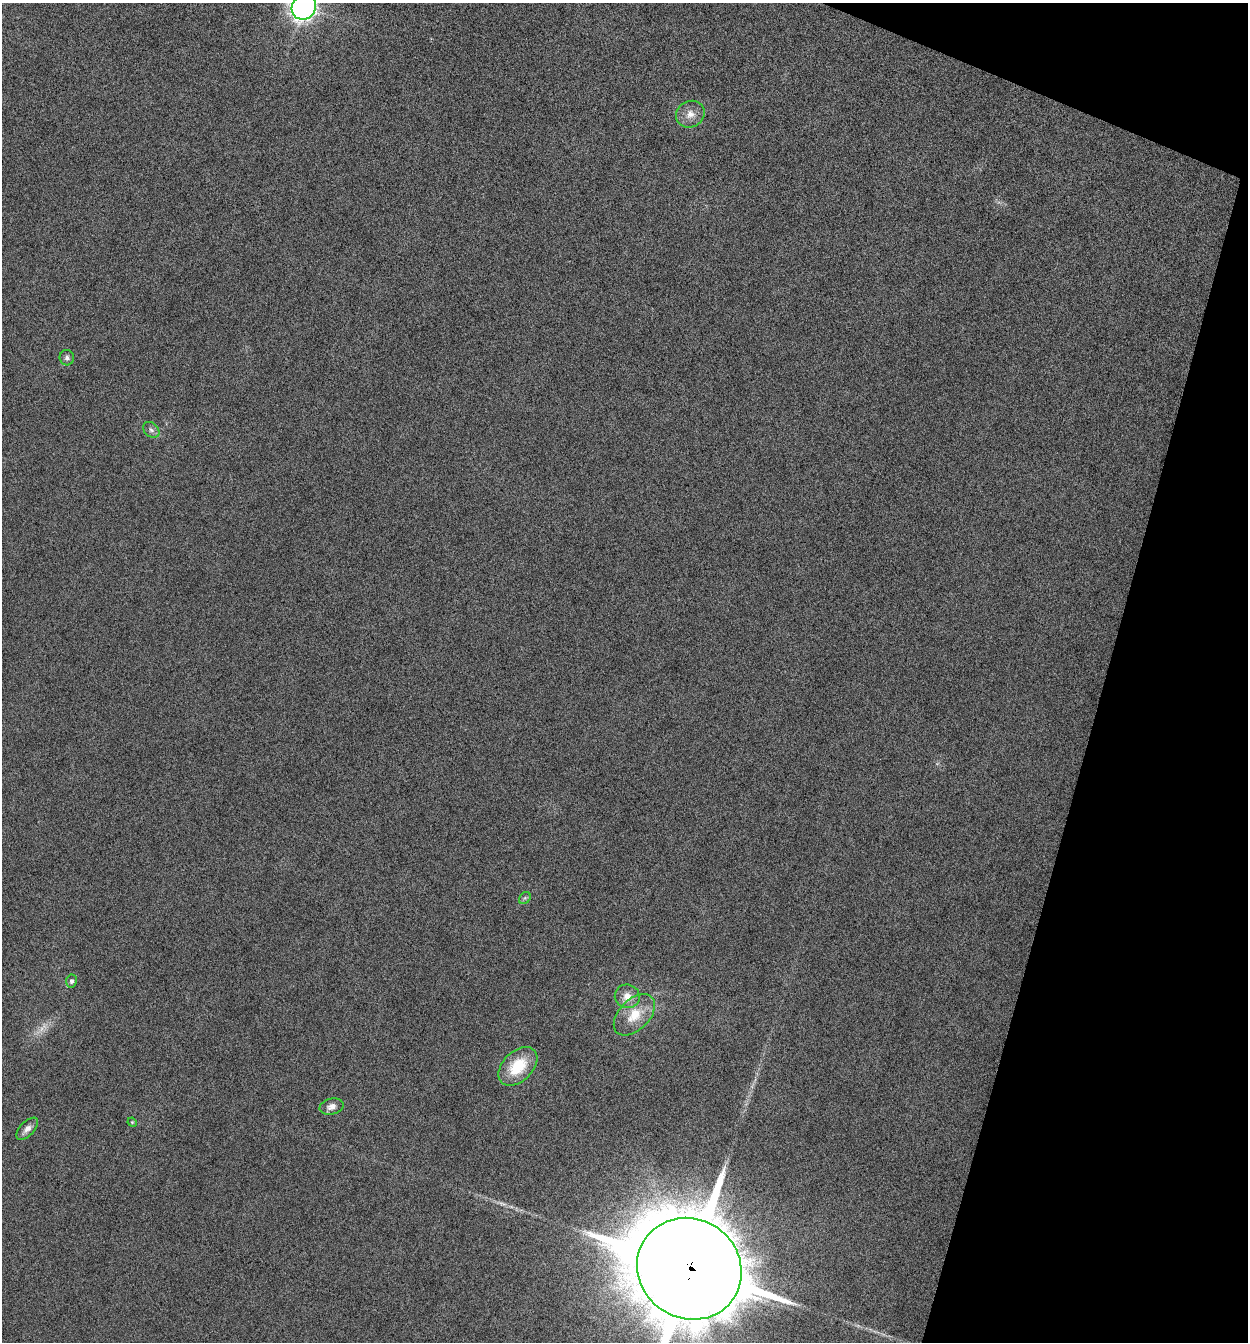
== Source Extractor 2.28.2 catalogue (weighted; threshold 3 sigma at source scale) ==
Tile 8 of 4 x 4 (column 4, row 2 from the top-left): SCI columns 3875-5120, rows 2689-4028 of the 5386 x 5373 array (HDU 1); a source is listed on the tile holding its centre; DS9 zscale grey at full resolution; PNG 1250 x 1344 px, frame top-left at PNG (2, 3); each listed source drawn as its Kron ellipse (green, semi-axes under 4 px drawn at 4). Shown black and unused: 14% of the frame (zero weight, under 12 of 24 exposures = <1% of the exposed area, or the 3 px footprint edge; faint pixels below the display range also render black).
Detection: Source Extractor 2.28.2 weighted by HDU 2 'WHT'; one run over the whole footprint, this tile lists its part. Background -0.545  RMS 0.04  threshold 0.163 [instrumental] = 3 sigma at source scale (4.09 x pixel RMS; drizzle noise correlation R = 1.36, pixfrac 0.8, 0.05/0.05 arcsec/px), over >= 5 px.
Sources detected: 15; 2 too faint to see at this stretch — neither listed nor drawn; the other 13 listed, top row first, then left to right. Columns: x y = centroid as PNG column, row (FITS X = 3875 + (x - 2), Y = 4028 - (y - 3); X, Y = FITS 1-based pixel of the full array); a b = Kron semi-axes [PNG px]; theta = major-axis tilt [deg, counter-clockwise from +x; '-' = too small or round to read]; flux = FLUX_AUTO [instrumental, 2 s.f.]
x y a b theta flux
304 7 13 11 42 1700
690 114 15 13 31 37
67 358 7 7 - 13
151 430 9 6 -44 13
525 898 7 5 45 7.2
71 981 6 5 - 9.4
627 996 12 11 - 40
634 1015 25 15 45 92
518 1066 23 15 45 140
332 1107 12 8 15 23
132 1122 5 4 - 3.5
27 1129 14 7 46 24
689 1269 53 49 -34 47000
Overlapping masked pixels (flux is a lower limit): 1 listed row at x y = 689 1269
Isophote crosses this tile's border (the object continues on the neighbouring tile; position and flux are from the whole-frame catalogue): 2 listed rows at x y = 304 7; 689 1269